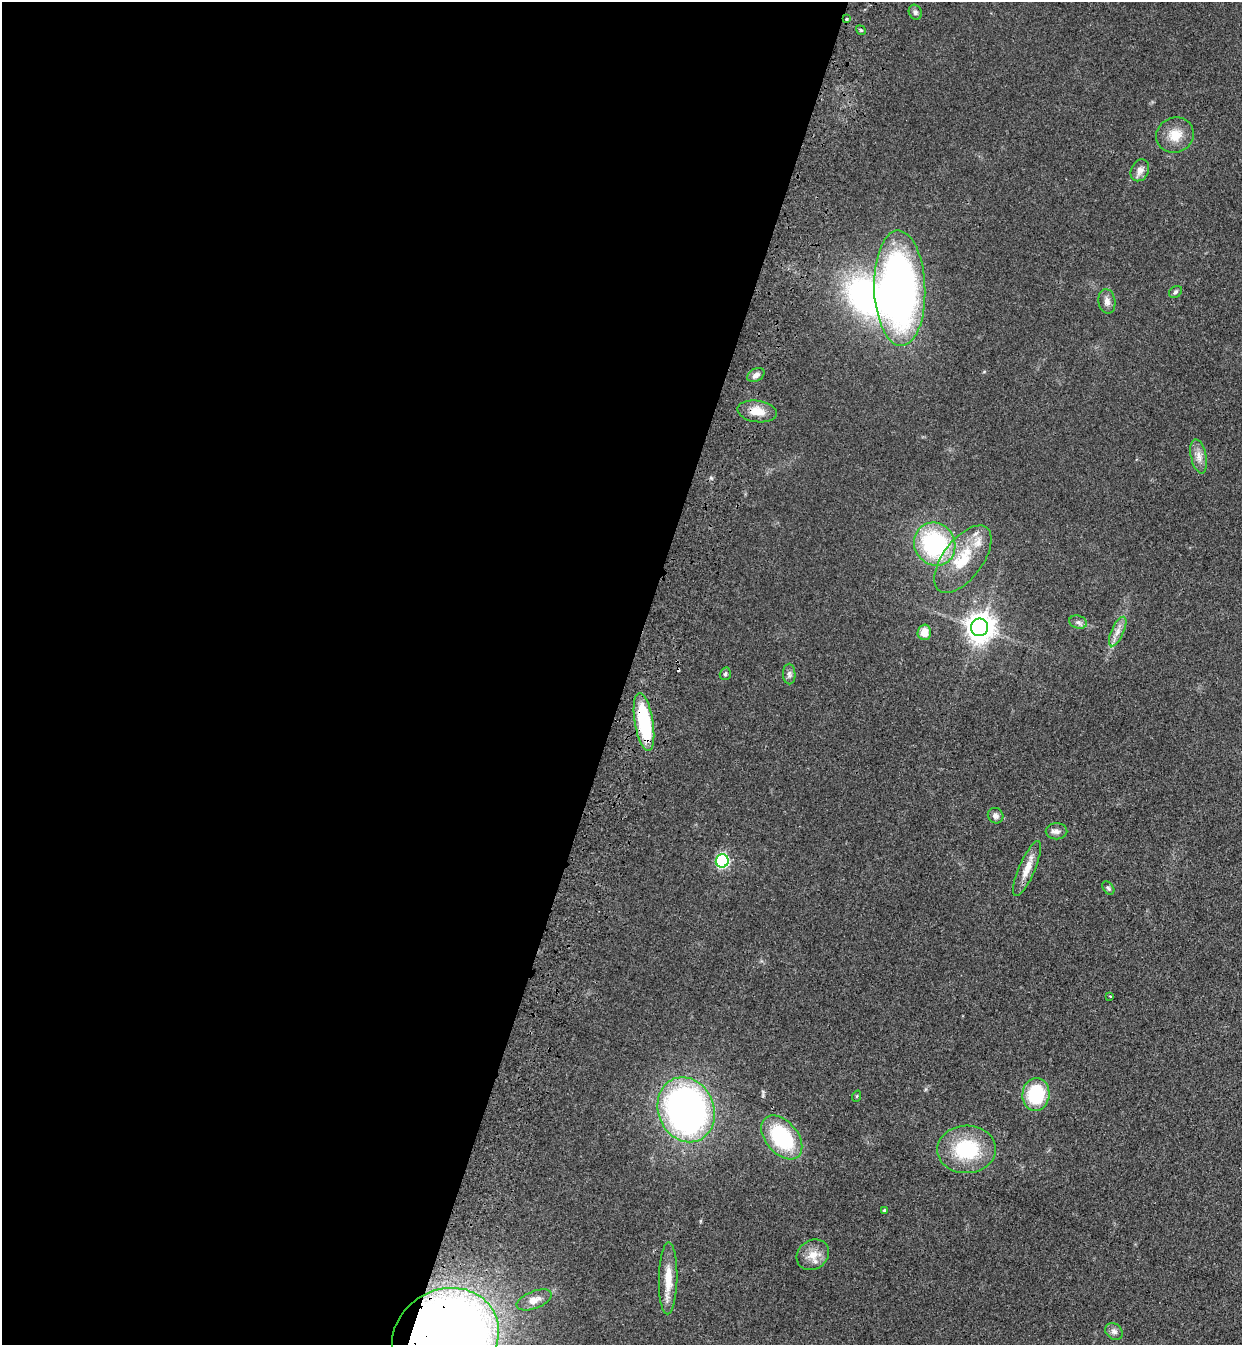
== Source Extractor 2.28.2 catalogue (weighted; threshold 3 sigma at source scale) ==
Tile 5 of 4 x 4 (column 1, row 2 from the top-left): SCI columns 245-1484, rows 2730-4072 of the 5574 x 5458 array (HDU 1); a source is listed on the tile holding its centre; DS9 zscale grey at full resolution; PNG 1244 x 1347 px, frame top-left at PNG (2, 2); each listed source drawn as its Kron ellipse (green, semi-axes under 4 px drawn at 4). Shown black and unused: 51% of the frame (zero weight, under 3 of 4 exposures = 6% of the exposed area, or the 3 px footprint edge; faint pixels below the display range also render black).
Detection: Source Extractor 2.28.2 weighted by HDU 2 'WHT'; one run over the whole footprint, this tile lists its part. Background 0.0826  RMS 0.0066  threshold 0.0298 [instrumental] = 3 sigma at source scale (4.5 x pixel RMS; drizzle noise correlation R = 1.50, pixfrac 1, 0.05/0.05 arcsec/px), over >= 5 px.
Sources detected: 40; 1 inside a brighter object's white glare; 1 cosmic-ray / hot-pixel residue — neither listed nor drawn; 1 inside a brighter listed object's ellipse — not listed separately; the other 37 listed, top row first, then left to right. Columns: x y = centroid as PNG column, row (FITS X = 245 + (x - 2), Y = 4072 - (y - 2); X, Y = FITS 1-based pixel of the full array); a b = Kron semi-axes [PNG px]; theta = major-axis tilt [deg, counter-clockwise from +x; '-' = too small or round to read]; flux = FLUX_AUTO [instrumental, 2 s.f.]
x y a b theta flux
915 12 8 6 -64 1.7
846 19 3 3 - 0.77
861 30 5 4 - 1.1
1175 135 19 17 24 12
1140 170 11 8 64 4.3
900 288 58 25 -88 340
1175 292 7 5 35 1.4
1107 301 12 8 -80 3.6
756 375 9 6 28 3.1
757 411 20 10 -8 9.4
1199 456 17 7 -78 5
935 544 22 20 -58 80
963 559 39 20 53 30
1078 622 9 6 -15 2.2
980 627 9 8 - 820
1118 631 16 6 66 4.7
924 632 8 7 - 8
725 674 6 5 - 1.3
789 674 10 6 -89 2.2
644 722 29 9 -80 56
996 816 8 7 - 2.5
1057 831 11 8 -1 3.1
722 861 6 6 - 93
1027 869 30 8 67 9
1108 888 7 5 -53 1.3
1110 996 3 3 - 0.6
1036 1094 16 13 85 37
857 1096 6 3 71 0.66
686 1110 33 28 -68 280
782 1137 25 16 -50 55
967 1149 29 24 2 43
885 1210 4 4 - 1.4
813 1255 17 14 35 8.7
668 1278 36 9 89 14
534 1300 18 8 21 6.7
1114 1331 9 7 -39 2.5
445 1338 55 48 30 930
Overlapping masked pixels (flux is a lower limit): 2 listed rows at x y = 644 722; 445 1338
Isophote crosses this tile's border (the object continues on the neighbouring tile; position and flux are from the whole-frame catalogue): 1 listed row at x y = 445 1338